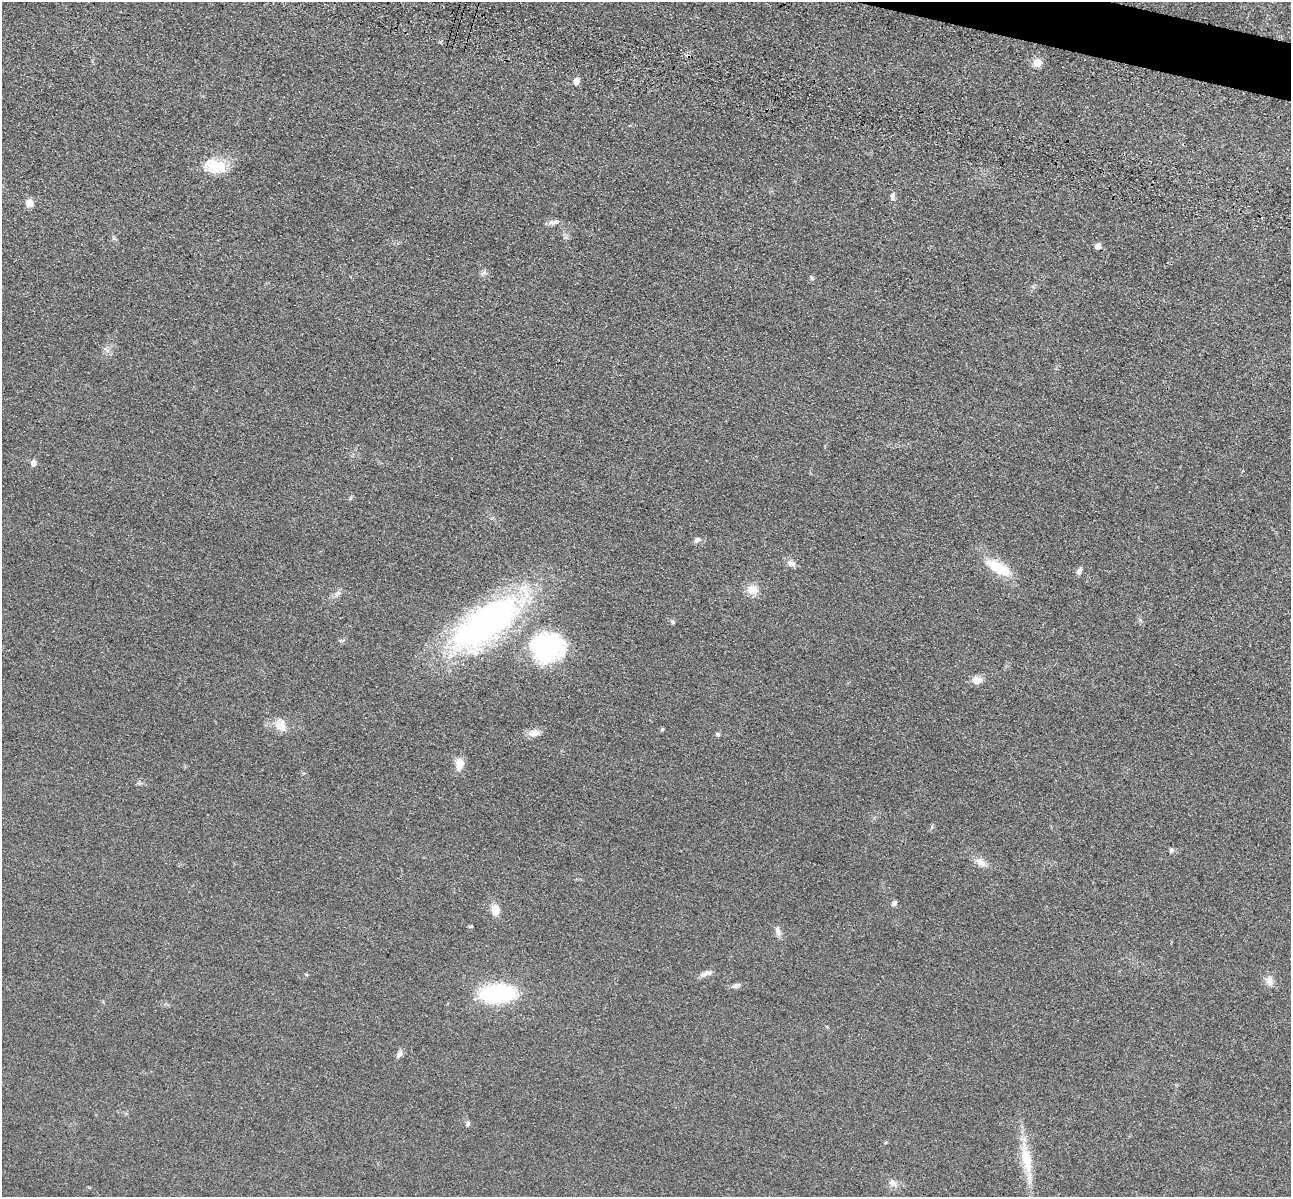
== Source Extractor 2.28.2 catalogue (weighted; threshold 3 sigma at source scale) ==
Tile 10 of 4 x 4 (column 2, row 3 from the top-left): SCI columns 1462-2750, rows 1591-2785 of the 5350 x 5365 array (HDU 1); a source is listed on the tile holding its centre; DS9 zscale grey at full resolution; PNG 1293 x 1199 px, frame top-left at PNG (2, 2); no overlay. Shown black and unused: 1% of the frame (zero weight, under 3 of 4 exposures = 9% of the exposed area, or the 3 px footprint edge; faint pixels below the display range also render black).
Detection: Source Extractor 2.28.2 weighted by HDU 2 'WHT'; one run over the whole footprint, this tile lists its part. Background 0.0476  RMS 0.0084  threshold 0.0377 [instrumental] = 3 sigma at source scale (4.5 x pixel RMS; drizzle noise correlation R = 1.50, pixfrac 1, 0.05/0.05 arcsec/px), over >= 5 px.
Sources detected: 39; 1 cosmic-ray / hot-pixel residue — not listed; the other 38 listed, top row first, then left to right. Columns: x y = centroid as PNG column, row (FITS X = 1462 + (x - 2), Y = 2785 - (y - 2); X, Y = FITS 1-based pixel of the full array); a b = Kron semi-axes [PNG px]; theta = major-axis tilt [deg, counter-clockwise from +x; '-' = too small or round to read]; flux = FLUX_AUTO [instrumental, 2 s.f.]
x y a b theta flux
1037 63 9 8 - 7.6
576 81 5 5 - 7.2
216 166 28 16 -19 23
893 197 9 6 74 2.3
29 203 7 7 - 8.1
552 222 10 6 -9 3.2
1098 246 5 5 - 7.1
484 272 7 6 - 2.1
34 463 7 6 - 3.7
350 498 6 4 89 0.97
697 540 8 6 34 2.5
791 563 11 8 -23 4
998 568 34 11 -29 24
1079 571 8 6 64 3.2
752 590 14 11 -15 9
673 622 6 6 - 1.5
486 623 78 33 35 270
547 647 37 32 9 97
977 680 13 9 3 6.1
280 726 17 12 -27 9.5
662 729 5 4 - 0.99
534 733 17 8 11 6.2
718 734 6 5 - 1.4
459 763 13 9 -85 9
1171 850 7 5 -22 1.7
981 863 15 8 -32 6.2
894 903 7 5 52 2.1
495 910 12 8 -79 8.7
471 926 5 3 - 0.8
778 930 15 5 -75 3.4
706 973 15 7 17 4.1
1269 981 13 10 -87 5.1
737 985 10 6 13 2.5
498 994 27 14 3 100
400 1053 10 6 62 2.6
468 1124 7 5 88 1.7
1026 1159 41 13 -78 24
892 1181 9 7 -87 3